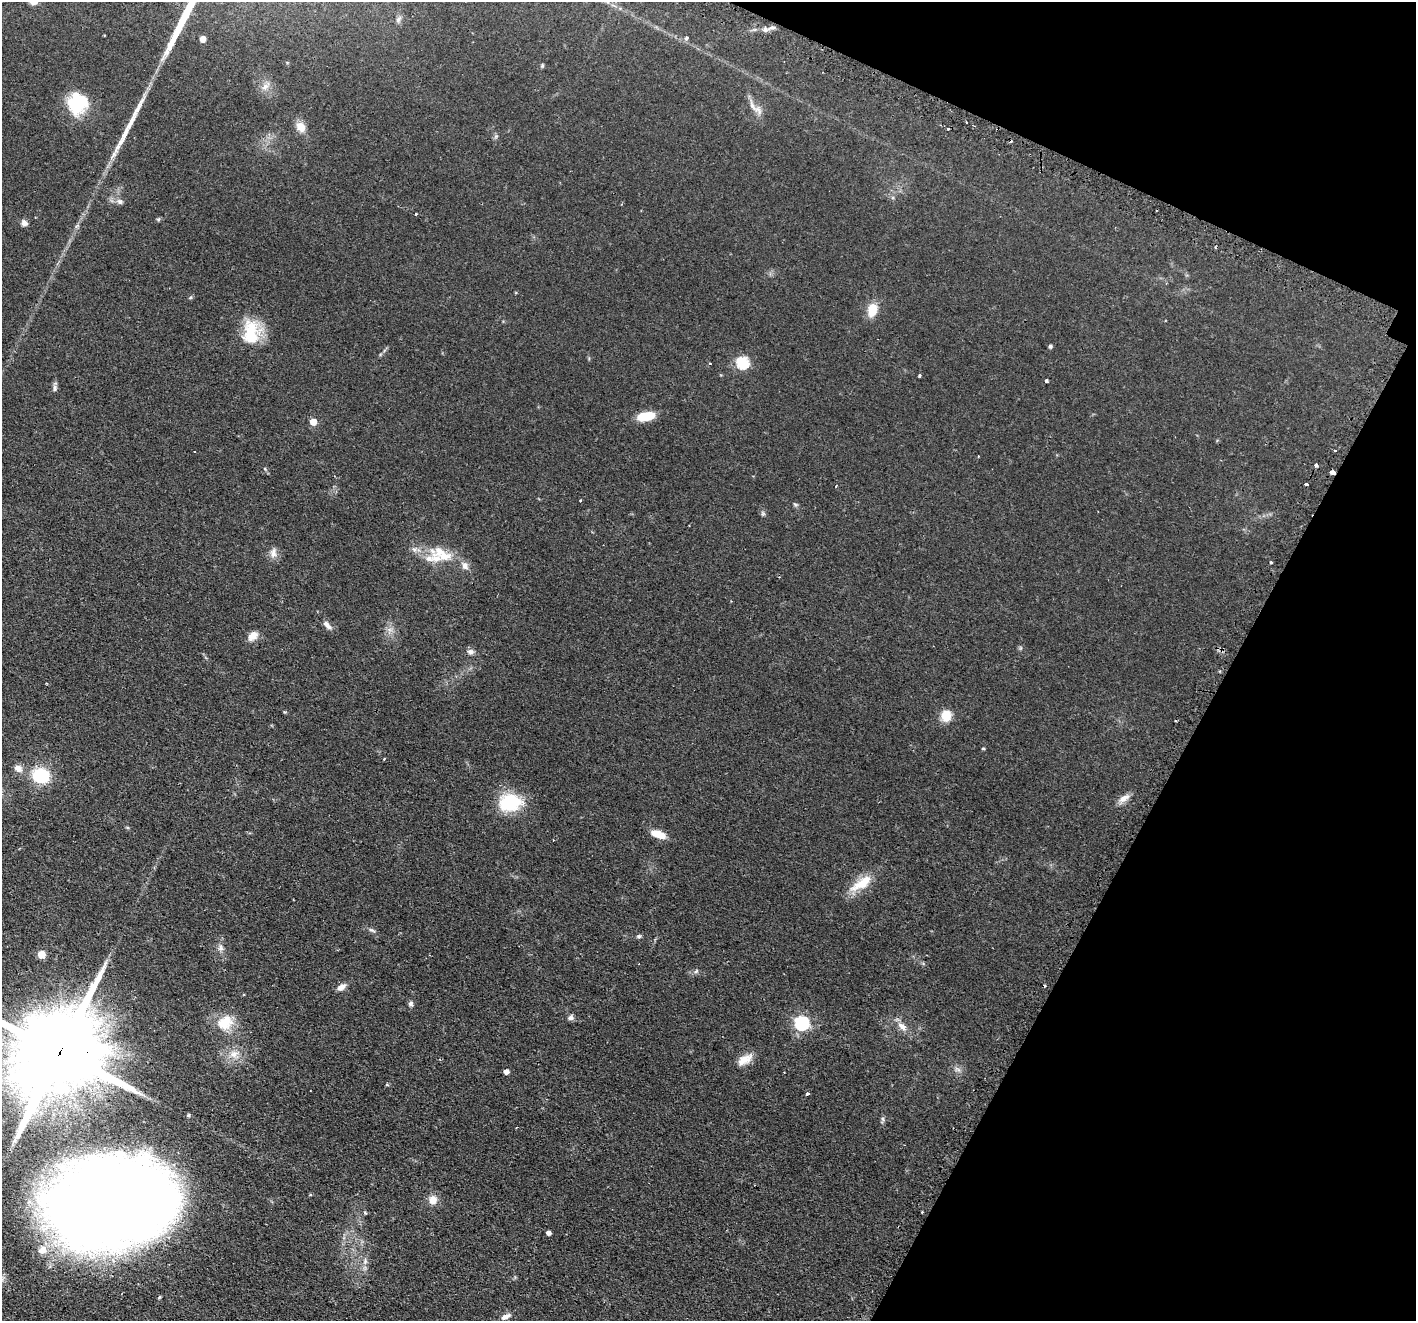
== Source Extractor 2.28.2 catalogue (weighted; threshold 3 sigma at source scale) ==
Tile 8 of 4 x 4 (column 4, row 2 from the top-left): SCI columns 4288-5701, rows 2812-4130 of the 5744 x 5759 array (HDU 1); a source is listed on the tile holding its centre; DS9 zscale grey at full resolution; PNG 1418 x 1323 px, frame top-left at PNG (2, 2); no overlay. Shown black and unused: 20% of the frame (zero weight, under 2 of 3 exposures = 4% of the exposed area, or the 3 px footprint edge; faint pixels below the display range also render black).
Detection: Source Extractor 2.28.2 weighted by HDU 2 'WHT'; one run over the whole footprint, this tile lists its part. Background 0.0598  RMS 0.006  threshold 0.0269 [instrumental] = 3 sigma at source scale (4.5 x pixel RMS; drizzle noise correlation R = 1.50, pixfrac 1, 0.05/0.05 arcsec/px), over >= 5 px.
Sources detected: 85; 5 cosmic-ray / hot-pixel residue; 1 long thin detection or spike segment (spike, bleed or trail) — not listed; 4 inside a brighter listed object's ellipse — not listed separately; the other 75 listed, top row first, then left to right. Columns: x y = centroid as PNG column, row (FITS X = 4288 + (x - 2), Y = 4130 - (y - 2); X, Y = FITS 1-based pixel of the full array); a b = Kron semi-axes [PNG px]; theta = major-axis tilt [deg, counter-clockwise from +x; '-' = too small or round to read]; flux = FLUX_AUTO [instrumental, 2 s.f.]
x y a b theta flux
398 19 9 6 52 1.6
772 27 10 4 11 2.2
686 38 5 4 - 1.7
202 39 5 4 - 5.8
542 66 6 4 79 0.68
265 87 12 9 42 3.9
77 103 23 21 87 27
755 108 29 8 -43 4.8
301 127 14 11 -56 5.9
496 136 6 4 19 0.86
120 201 9 7 -16 2.1
416 214 3 3 - 0.66
158 219 5 5 - 0.75
24 223 9 7 -47 2.2
872 310 16 12 79 8.5
251 332 32 21 89 22
1050 346 4 4 - 1.2
710 363 3 2 - 0.67
742 363 6 6 - 56
919 375 3 3 - 1.1
1046 381 3 3 - 1.5
55 388 9 5 87 1.5
645 416 18 8 11 14
313 422 5 5 - 8.8
1335 450 3 3 - 1.1
1316 465 4 3 - 1.9
1332 472 4 3 - 5.2
1306 484 4 3 - 1.9
836 486 3 2 - 0.43
581 500 3 3 - 1.1
795 504 8 3 -19 0.82
763 513 7 4 90 0.98
439 551 26 13 -5 12
273 553 14 7 85 3.4
1271 562 3 3 - 1.1
465 566 11 8 -61 3.2
327 625 14 6 -46 2.7
389 629 7 4 -19 1.7
253 636 13 9 42 4.8
470 652 9 7 -25 2
946 716 11 10 - 9.7
983 749 4 3 - 0.62
384 759 3 3 - 0.48
18 769 11 9 -36 3.8
41 775 13 10 -17 37
1124 798 18 8 31 3.9
510 803 30 21 5 25
658 834 18 8 -21 7.1
861 883 34 12 34 14
372 930 10 4 -25 1.3
639 936 6 5 - 0.99
220 947 10 7 -81 2.5
41 954 5 5 - 14
696 971 7 5 45 1.1
341 987 12 7 32 3.2
411 1003 7 6 - 1.6
570 1017 8 7 - 1.8
225 1022 23 19 37 14
801 1023 6 6 - 95
902 1026 15 8 -42 4.5
60 1052 47 20 60 16000
234 1054 13 10 7 6
745 1060 21 10 29 6.5
957 1069 10 5 -27 1.9
506 1072 4 4 - 3.1
387 1085 5 3 - 0.64
807 1094 3 3 - 1.7
883 1119 7 4 -88 1.1
433 1200 10 10 - 5.4
113 1203 99 66 7 1200
922 1212 2 2 - 0.48
365 1213 5 3 - 0.83
548 1233 5 4 - 2.1
365 1261 10 6 83 2.3
506 1316 14 6 25 3.3
Overlapping masked pixels (flux is a lower limit): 3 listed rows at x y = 1332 472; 60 1052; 113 1203
Isophote crosses this tile's border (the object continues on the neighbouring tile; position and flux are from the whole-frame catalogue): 2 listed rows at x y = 60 1052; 113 1203